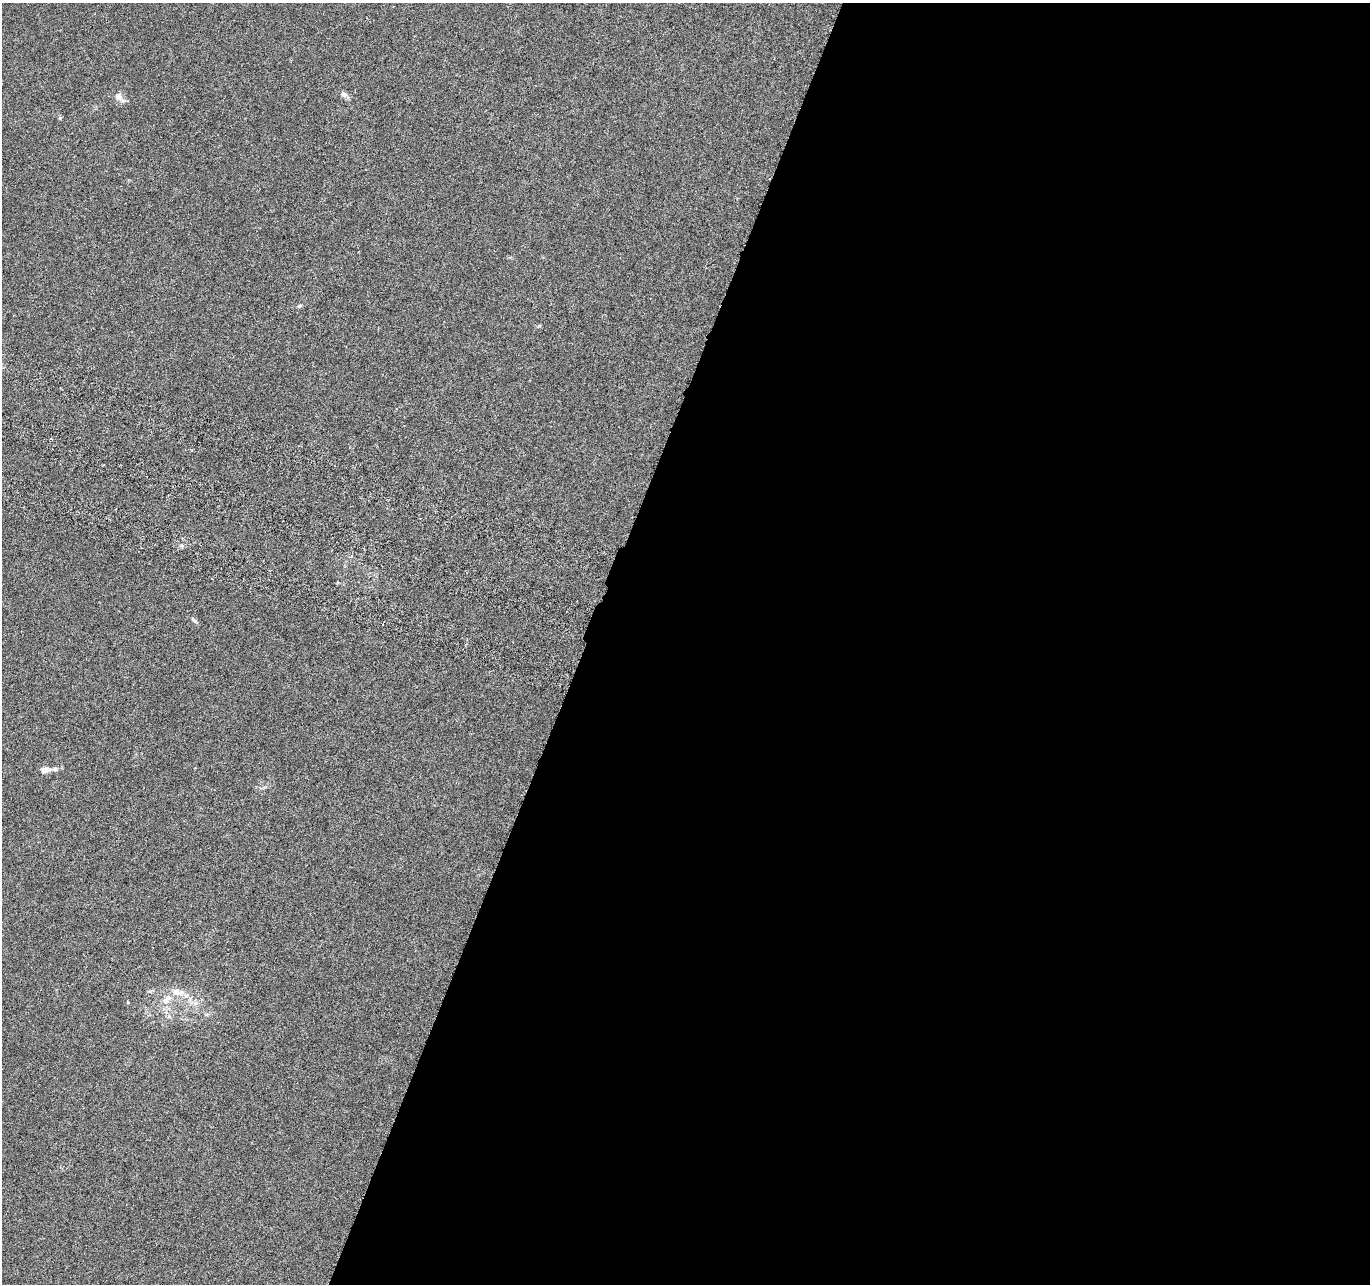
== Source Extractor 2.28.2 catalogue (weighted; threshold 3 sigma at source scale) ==
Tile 12 of 4 x 4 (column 4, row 3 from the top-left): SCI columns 4127-5494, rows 1552-2833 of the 5526 x 5730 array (HDU 1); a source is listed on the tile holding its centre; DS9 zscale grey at full resolution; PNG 1372 x 1286 px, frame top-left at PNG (2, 3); no overlay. Shown black and unused: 57% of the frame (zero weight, under 3 of 6 exposures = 3% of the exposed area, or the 3 px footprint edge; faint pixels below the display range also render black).
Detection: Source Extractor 2.28.2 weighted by HDU 2 'WHT'; one run over the whole footprint, this tile lists its part. Background 0.02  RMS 0.0034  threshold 0.0141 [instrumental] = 3 sigma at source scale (4.09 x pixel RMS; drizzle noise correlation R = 1.36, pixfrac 0.8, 0.0396/0.0396 arcsec/px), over >= 5 px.
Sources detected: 9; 1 inside a brighter listed object's ellipse — not listed separately; the other 8 listed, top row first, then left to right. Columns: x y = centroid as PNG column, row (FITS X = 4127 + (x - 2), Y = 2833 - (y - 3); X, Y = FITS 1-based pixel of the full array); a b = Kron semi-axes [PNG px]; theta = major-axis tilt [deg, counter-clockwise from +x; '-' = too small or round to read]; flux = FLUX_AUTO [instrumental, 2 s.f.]
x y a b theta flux
343 94 9 7 -32 1
119 97 18 7 -45 1.8
300 306 7 4 27 0.51
182 545 6 5 - 0.67
193 620 10 3 -40 0.57
55 769 7 6 - 0.87
45 770 7 6 - 2.4
167 1000 17 8 44 3